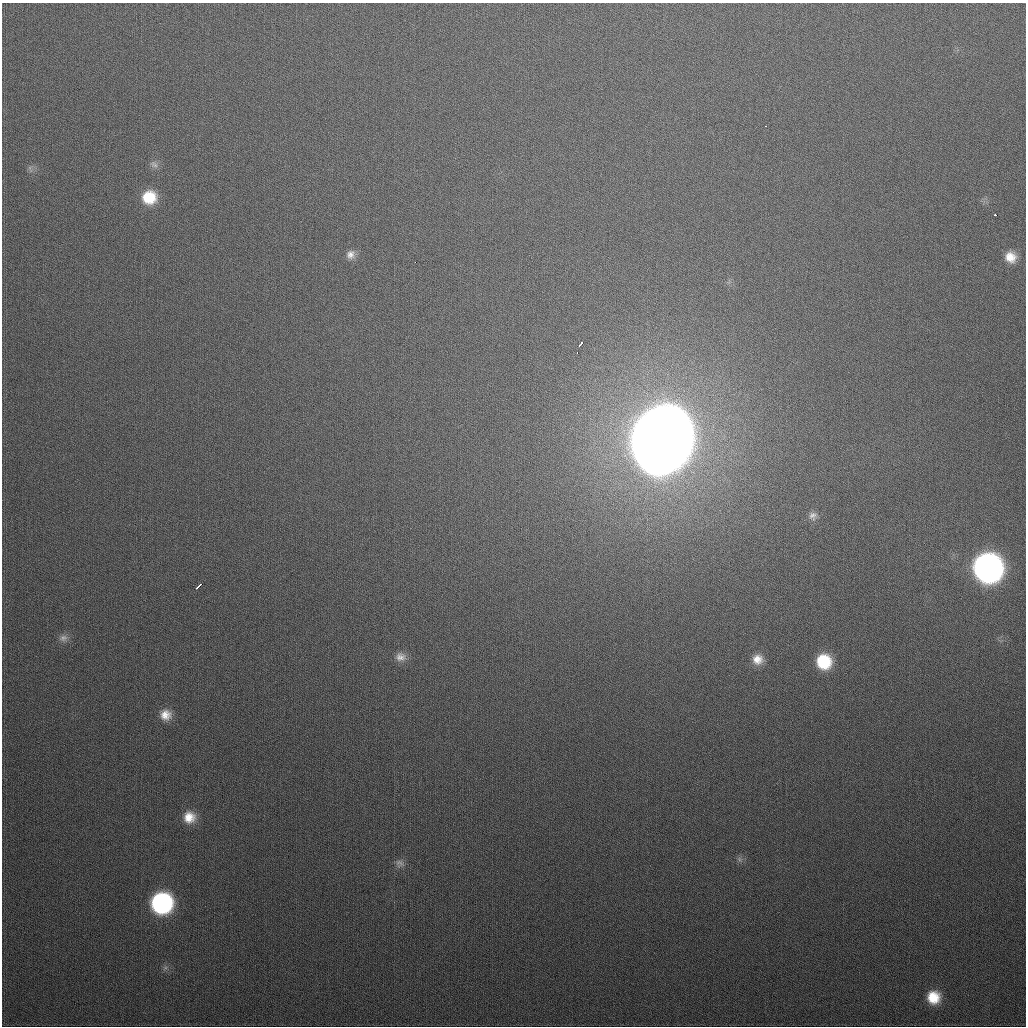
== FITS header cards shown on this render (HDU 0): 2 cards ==
NAXIS1  =                 1024
NAXIS2  =                 1024

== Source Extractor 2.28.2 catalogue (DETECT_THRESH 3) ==
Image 1024 x 1024 px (HDU 0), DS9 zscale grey, 1 PNG px = 1 image px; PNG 1028 x 1028 px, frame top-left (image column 1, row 1024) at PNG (2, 3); no overlay
Background 355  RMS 14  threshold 40.7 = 3 sigma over >= 5 px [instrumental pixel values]
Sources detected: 24; all 24 listed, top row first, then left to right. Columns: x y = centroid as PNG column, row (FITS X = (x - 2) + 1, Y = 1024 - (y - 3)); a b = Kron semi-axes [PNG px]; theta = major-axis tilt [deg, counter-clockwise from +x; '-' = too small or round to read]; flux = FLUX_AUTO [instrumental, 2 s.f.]
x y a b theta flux
765 126 3 2 - 1.6e+03
154 164 12 8 -35 4.1e+03
149 197 15 13 11 3.0e+04
995 215 3 2 - 2.9e+03
351 254 12 11 - 6.6e+03
1010 257 13 12 - 1.4e+04
415 262 2 2 - 2.1e+03
581 344 5 3 - 6.2e+03
577 352 3 2 - 2.1e+03
662 440 44 36 70 5.1e+06
813 516 11 10 - 5.3e+03
988 568 16 15 - 9.9e+05
199 586 7 2 44 4.1e+03
63 638 12 9 14 5.2e+03
400 657 14 12 -4 7.6e+03
757 659 13 12 - 1.1e+04
824 662 14 13 - 4.5e+04
166 715 14 13 - 1.2e+04
189 817 14 14 - 1.6e+04
739 859 7 6 - 2.6e+03
400 863 12 11 - 5.2e+03
161 903 15 15 - 2.0e+05
165 968 7 4 19 1.9e+03
933 997 14 14 - 2.4e+04